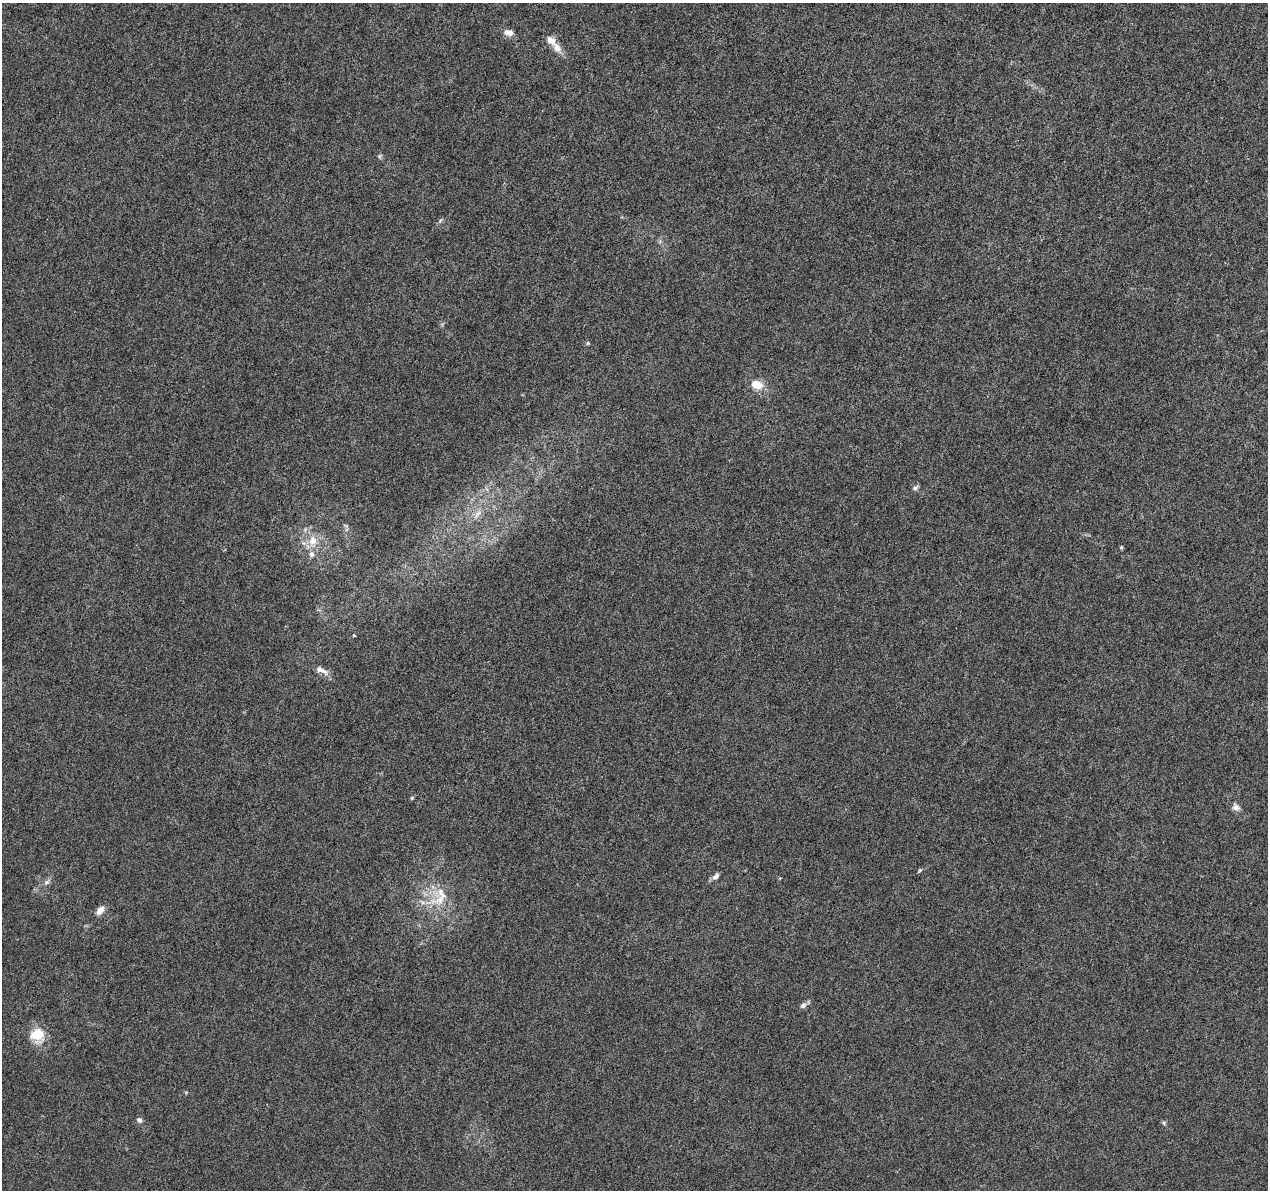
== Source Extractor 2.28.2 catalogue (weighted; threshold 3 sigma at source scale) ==
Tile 10 of 4 x 4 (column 2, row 3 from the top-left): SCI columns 1272-2537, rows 1421-2608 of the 5093 x 5273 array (HDU 1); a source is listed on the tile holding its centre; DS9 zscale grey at full resolution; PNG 1270 x 1192 px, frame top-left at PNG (2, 3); no overlay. Nothing masked; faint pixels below the display range render black.
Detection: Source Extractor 2.28.2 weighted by HDU 2 'WHT'; one run over the whole footprint, this tile lists its part. Background 5.98e-04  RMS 8.6e-04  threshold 0.00351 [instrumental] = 3 sigma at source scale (4.09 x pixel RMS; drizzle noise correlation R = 1.36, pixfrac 0.8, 0.0396/0.0396 arcsec/px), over >= 5 px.
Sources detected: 27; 2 inside a brighter listed object's ellipse — not listed separately; the other 25 listed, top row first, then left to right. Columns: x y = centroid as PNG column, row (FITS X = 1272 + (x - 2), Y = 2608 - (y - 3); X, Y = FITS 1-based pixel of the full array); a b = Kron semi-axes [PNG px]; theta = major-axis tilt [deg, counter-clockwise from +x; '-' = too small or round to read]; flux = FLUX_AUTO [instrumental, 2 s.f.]
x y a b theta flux
509 33 12 7 -8 0.52
557 48 17 10 -54 0.78
379 156 6 4 71 0.11
440 221 8 4 59 0.13
588 343 6 4 89 0.093
756 384 12 9 -14 1.2
915 488 8 5 38 0.18
477 514 16 5 56 0.51
312 541 13 10 82 0.98
1121 547 5 4 - 0.092
311 554 8 7 - 0.34
354 635 4 3 - 0.064
321 670 18 7 -26 0.57
412 798 5 4 - 0.085
1236 807 10 8 -21 0.37
920 870 5 4 - 0.098
716 876 11 6 40 0.3
46 882 9 6 40 0.26
440 900 18 11 34 1.3
423 902 7 4 19 0.21
100 911 11 7 50 0.58
803 1005 9 7 29 0.26
37 1035 17 17 - 1.8
139 1120 7 6 - 0.24
1164 1123 6 4 -71 0.11